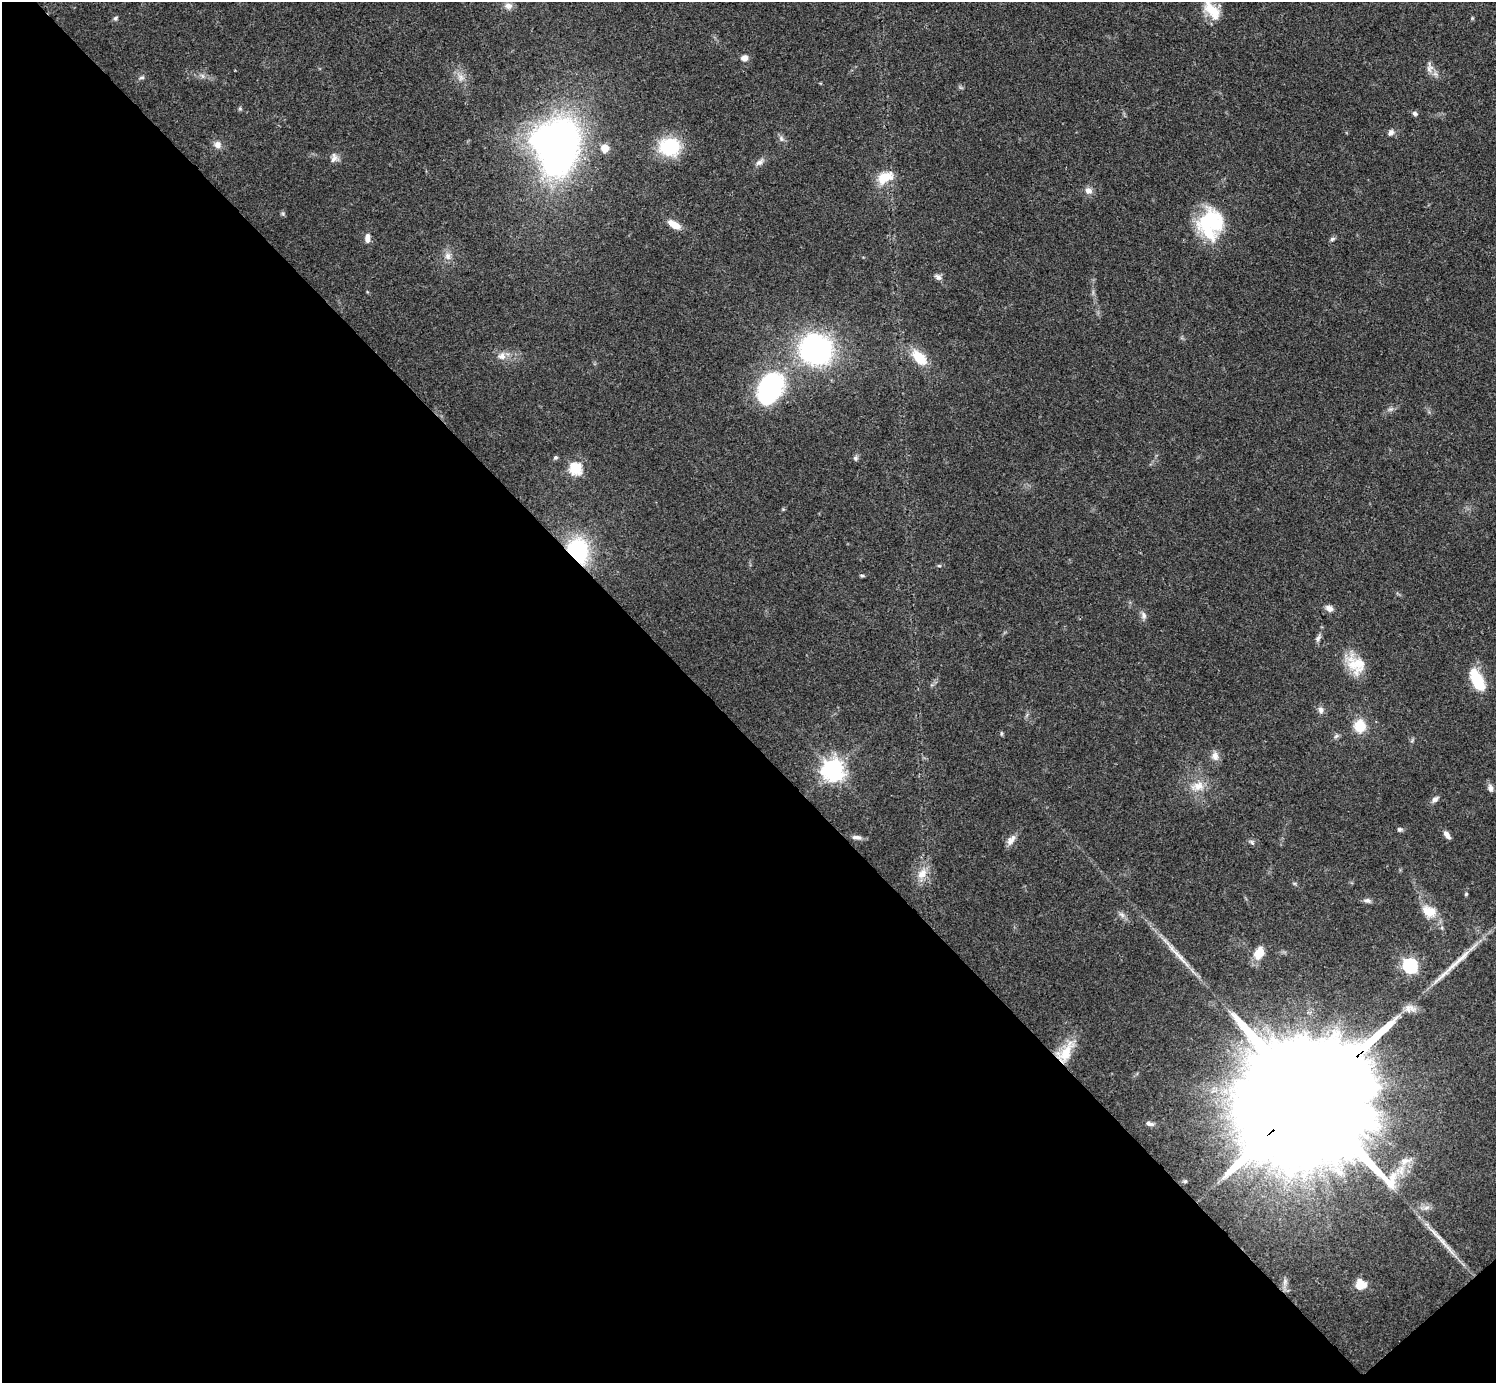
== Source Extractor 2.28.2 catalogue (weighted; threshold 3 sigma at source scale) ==
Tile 14 of 4 x 4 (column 2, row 4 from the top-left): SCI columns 1497-2990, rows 157-1537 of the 5980 x 5979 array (HDU 1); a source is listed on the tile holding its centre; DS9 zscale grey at full resolution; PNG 1498 x 1385 px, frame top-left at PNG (2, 2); no overlay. Shown black and unused: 47% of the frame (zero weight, under 3 of 4 exposures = <1% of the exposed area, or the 3 px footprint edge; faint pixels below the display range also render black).
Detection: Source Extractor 2.28.2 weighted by HDU 2 'WHT'; one run over the whole footprint, this tile lists its part. Background 0.0612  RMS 0.0056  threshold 0.0251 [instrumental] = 3 sigma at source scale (4.5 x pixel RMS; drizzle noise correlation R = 1.50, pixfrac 1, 0.05/0.05 arcsec/px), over >= 5 px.
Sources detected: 77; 2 inside a brighter object's white glare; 1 long thin detection or spike segment (spike, bleed or trail) — not listed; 1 inside a brighter listed object's ellipse — not listed separately; the other 73 listed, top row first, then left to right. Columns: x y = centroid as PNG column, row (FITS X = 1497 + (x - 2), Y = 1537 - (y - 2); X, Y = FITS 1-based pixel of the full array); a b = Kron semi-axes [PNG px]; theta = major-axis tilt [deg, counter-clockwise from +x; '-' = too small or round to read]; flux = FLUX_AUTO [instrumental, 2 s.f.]
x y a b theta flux
508 6 11 8 -10 3
1212 10 29 13 -53 13
115 18 7 5 41 1
1472 18 4 4 - 0.59
744 58 8 7 - 3.2
1430 68 17 9 -90 3.8
202 76 7 4 -89 1.2
142 77 7 5 16 1.2
461 77 9 8 - 3.3
240 108 5 5 - 0.8
1415 113 7 6 - 1.4
1391 132 9 7 56 2
781 139 8 5 -71 1.6
218 145 9 8 - 3.4
669 147 24 20 -4 29
560 148 44 27 77 290
605 148 10 10 - 4.7
334 158 13 9 73 3.3
760 162 13 7 35 2.7
885 177 22 13 29 11
1088 191 8 7 - 3.6
283 214 6 5 - 0.92
1211 223 38 30 32 35
674 225 15 7 -31 7.3
367 238 12 6 86 3.1
1332 239 7 5 18 1.1
448 256 11 9 -88 3.3
938 277 10 7 -36 2
816 349 26 24 -31 130
502 356 11 10 - 4
919 358 22 12 -45 13
770 388 38 24 62 79
1390 409 7 6 - 1.5
555 458 6 5 - 1.1
856 458 7 6 - 1.3
576 469 6 6 - 55
578 552 19 15 -75 63
939 566 6 4 -1 0.7
862 575 7 3 -11 0.77
1329 608 9 7 -26 3.2
1143 615 10 7 -81 2.3
1318 638 11 6 68 1.9
1359 663 30 22 -63 15
1477 680 23 10 -62 23
1321 710 9 7 -76 2.2
1360 726 11 10 - 15
1001 733 6 4 -90 0.75
1336 736 7 4 44 1.2
1215 756 12 10 -81 3.6
833 770 7 7 - 420
1198 786 20 12 9 8.3
1490 788 9 7 -78 2.4
1435 799 10 6 38 2.1
1400 829 7 6 - 1.2
1447 835 11 5 -55 2.8
857 837 13 6 -5 2.3
1011 840 16 8 55 3.6
1251 842 8 3 -46 1
922 874 16 11 53 6.9
1466 894 6 3 46 0.62
1367 900 11 6 -10 1.8
1429 911 19 13 -27 10
1122 915 9 6 -30 2
1175 952 39 6 -46 9.1
1259 953 14 10 61 10
1410 966 6 6 - 120
1065 1053 31 15 55 17
1312 1095 80 25 41 59000
1149 1124 12 5 -13 2.1
1405 1161 16 9 16 5
1426 1207 9 4 9 2
1443 1243 24 6 -52 6
1360 1285 12 11 - 7.4
Overlapping masked pixels (flux is a lower limit): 3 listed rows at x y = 578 552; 1065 1053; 1312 1095
Isophote crosses this tile's border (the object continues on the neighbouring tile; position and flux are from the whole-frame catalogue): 1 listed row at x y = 1212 10